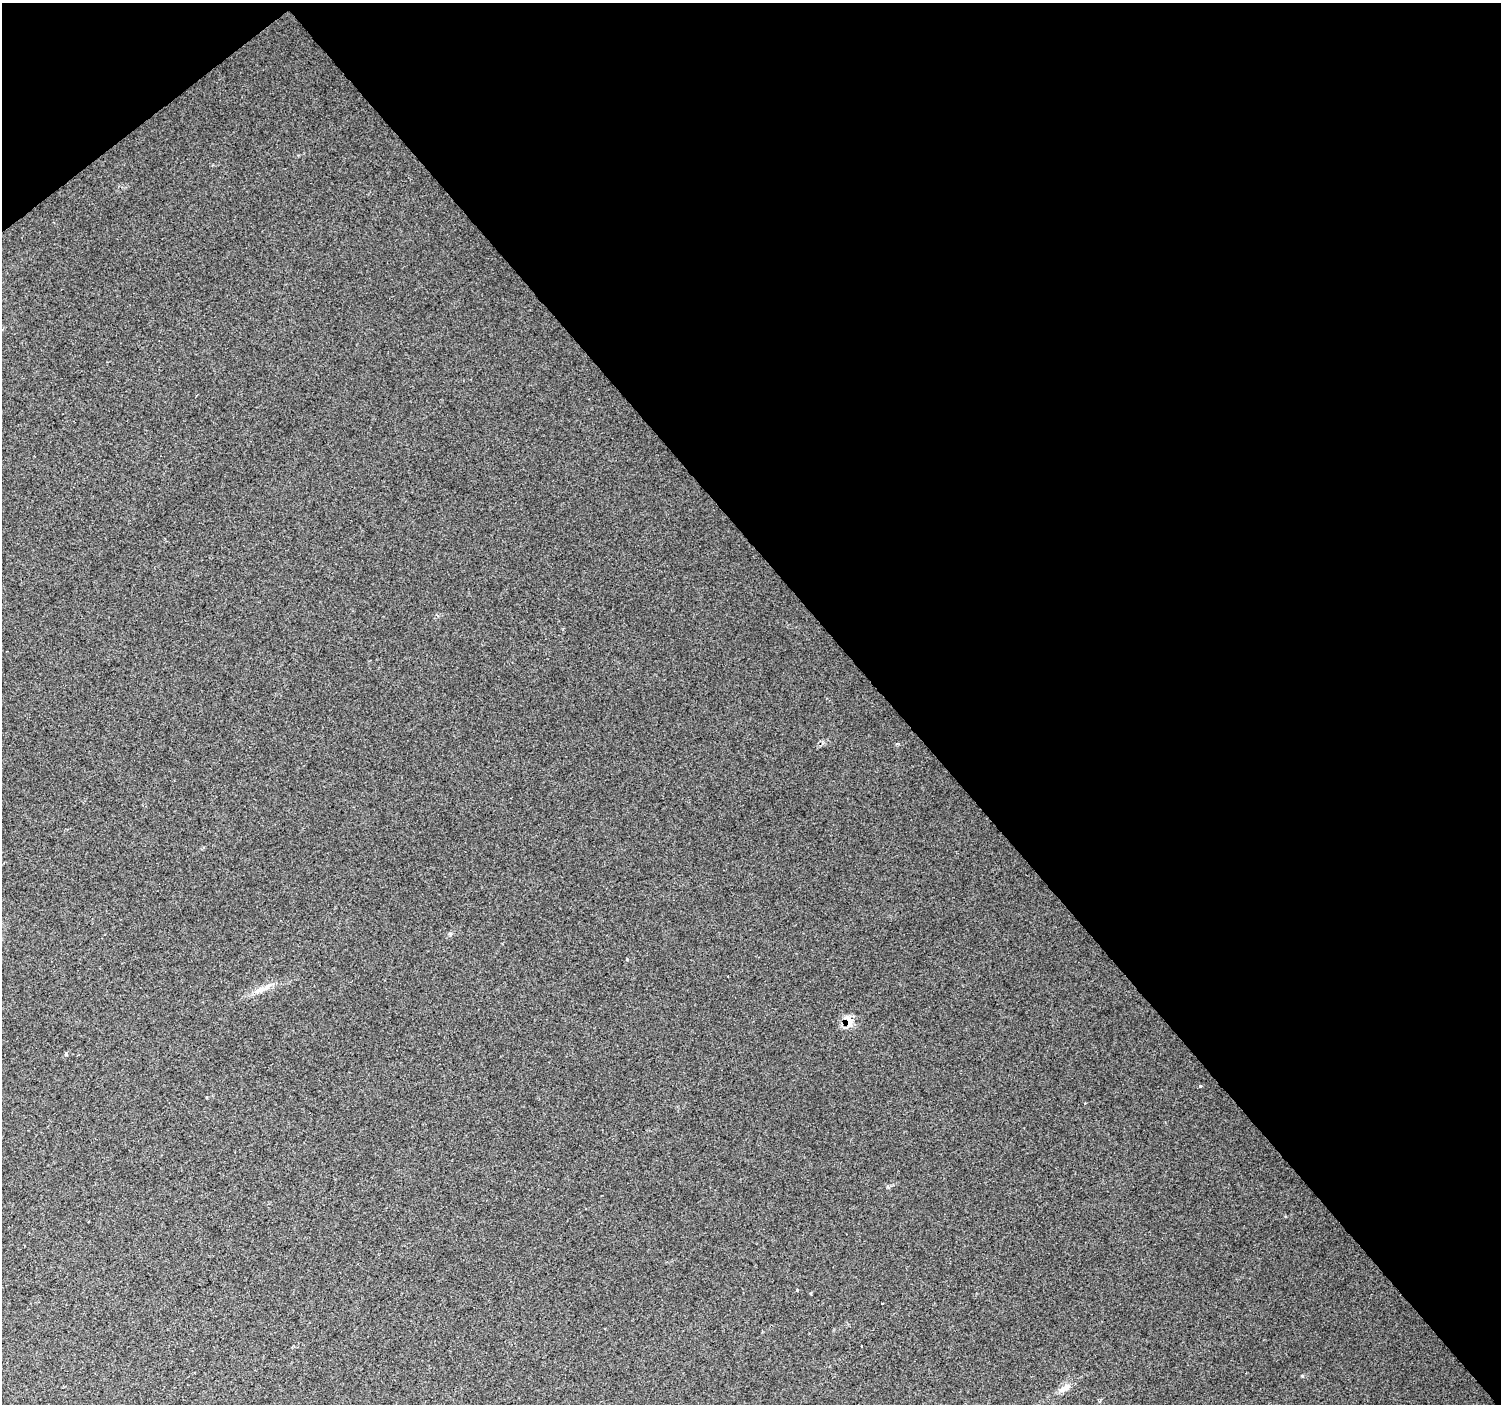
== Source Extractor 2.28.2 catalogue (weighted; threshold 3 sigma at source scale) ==
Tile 3 of 4 x 4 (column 3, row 1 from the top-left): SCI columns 3005-4503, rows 4412-5813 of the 6047 x 5990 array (HDU 1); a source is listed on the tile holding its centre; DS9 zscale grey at full resolution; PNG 1503 x 1406 px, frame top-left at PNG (2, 3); no overlay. Shown black and unused: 42% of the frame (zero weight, under 2 of 3 exposures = <1% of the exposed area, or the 3 px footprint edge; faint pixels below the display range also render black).
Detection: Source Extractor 2.28.2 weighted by HDU 2 'WHT'; one run over the whole footprint, this tile lists its part. Background 0.016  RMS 0.0078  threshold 0.0351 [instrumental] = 3 sigma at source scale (4.5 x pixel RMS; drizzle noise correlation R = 1.50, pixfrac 1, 0.0396/0.0396 arcsec/px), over >= 5 px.
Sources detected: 7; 1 inside a brighter listed object's ellipse — not listed separately; the other 6 listed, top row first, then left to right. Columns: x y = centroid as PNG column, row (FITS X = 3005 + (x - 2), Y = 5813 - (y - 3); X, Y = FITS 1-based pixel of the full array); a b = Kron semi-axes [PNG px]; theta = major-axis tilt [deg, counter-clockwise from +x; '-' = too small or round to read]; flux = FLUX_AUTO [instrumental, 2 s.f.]
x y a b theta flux
260 990 16 7 18 5.8
848 1021 16 10 -69 9.8
1200 1086 3 3 - 3
797 1290 3 3 - 1.1
882 1303 3 3 - 2.5
1066 1387 16 8 25 5.4
Overlapping masked pixels (flux is a lower limit): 1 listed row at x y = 848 1021